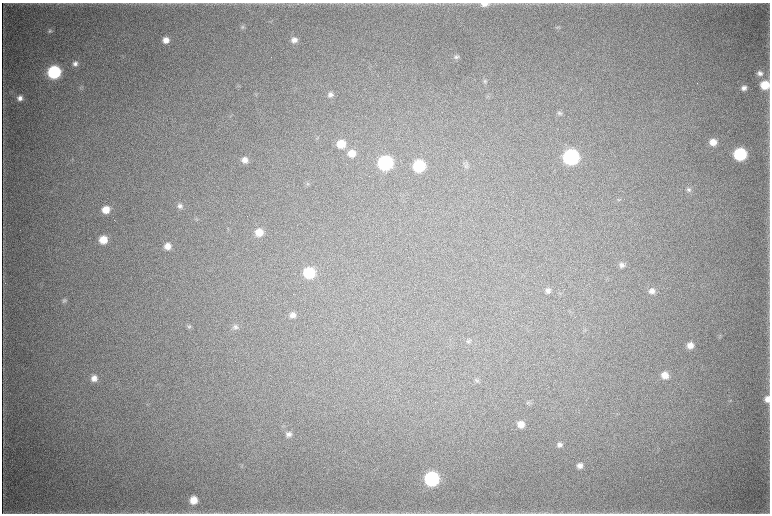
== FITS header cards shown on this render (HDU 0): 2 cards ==
NAXIS1  =                 1536 / length of data axis 1
NAXIS2  =                 1023 / length of data axis 2

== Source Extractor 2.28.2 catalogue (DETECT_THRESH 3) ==
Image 1536 x 1023 px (HDU 0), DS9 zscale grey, zoomed out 1/2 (1 PNG px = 2 x 2 image px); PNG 772 x 516 px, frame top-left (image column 1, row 1022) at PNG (2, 3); no overlay
Background 4730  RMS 39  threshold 118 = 3 sigma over >= 5 px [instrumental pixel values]
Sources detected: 65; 4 cannot appear on this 1/2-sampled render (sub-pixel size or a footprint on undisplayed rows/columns) and are not listed; the other 61 listed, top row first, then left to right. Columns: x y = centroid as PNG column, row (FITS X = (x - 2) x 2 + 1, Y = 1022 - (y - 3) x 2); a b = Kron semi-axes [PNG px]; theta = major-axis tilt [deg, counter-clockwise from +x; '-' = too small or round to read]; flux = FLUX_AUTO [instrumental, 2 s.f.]
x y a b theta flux
484 4 10 5 0 5.3e+04
243 27 6 4 26 1.5e+04
557 27 6 4 44 1.3e+04
50 31 6 5 - 1.8e+04
166 40 7 6 - 6.6e+04
294 40 7 6 - 4.9e+04
456 57 7 6 - 2.4e+04
75 63 7 7 - 3.6e+04
54 72 8 8 - 1.0e+06
760 73 8 7 - 4.0e+04
485 81 6 5 - 1.7e+04
765 85 7 7 - 1.8e+05
239 86 4 2 - 7.2e+03
80 87 5 5 - 1.2e+04
744 88 6 5 - 3.6e+04
330 95 7 6 - 3.3e+04
20 98 6 6 - 4.4e+04
560 113 6 5 - 1.8e+04
230 116 3 2 - 5.8e+03
713 142 8 7 - 8.7e+04
341 144 9 8 - 1.5e+05
352 153 8 8 - 1.0e+05
740 154 8 7 - 8.6e+05
571 157 9 8 - 1.7e+06
245 160 8 7 - 5.3e+04
385 163 8 8 - 1.4e+06
467 164 7 4 60 1.7e+04
419 166 8 7 - 6.0e+05
307 184 5 4 - 1.1e+04
689 190 6 6 - 2.3e+04
618 200 5 3 - 8.1e+03
180 206 7 6 - 3.0e+04
106 210 8 7 - 1.2e+05
115 220 3 1 - 2.6e+03
259 232 8 7 - 1.1e+05
103 240 7 7 - 1.5e+05
167 246 7 7 - 6.9e+04
622 265 7 7 - 3.2e+04
309 273 8 7 - 4.4e+05
548 291 7 6 - 3.2e+04
652 291 8 7 - 4.7e+04
64 301 7 6 - 2.1e+04
292 315 7 7 - 4.6e+04
189 327 6 5 - 1.5e+04
235 327 8 6 14 2.4e+04
720 336 6 4 74 1.2e+04
469 341 6 6 - 1.9e+04
690 345 7 7 - 6.6e+04
665 375 8 7 - 8.4e+04
94 378 7 7 - 5.9e+04
477 380 6 6 - 1.8e+04
767 399 8 6 -89 5.8e+04
529 403 6 4 -20 1.5e+04
521 424 8 7 - 8.6e+04
288 434 7 7 - 3.9e+04
559 445 7 7 - 3.5e+04
580 466 7 7 - 4.5e+04
432 479 8 8 - 1.3e+06
193 500 7 7 - 1.1e+05
3 513 3 2 - 2.8e+03
147 513 5 3 - 9.7e+03
At the frame edge (FLAGS 8, measured only in part): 4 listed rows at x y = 484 4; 767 399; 3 513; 147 513
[4 sub-pixel or undisplayed-footprint detections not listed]